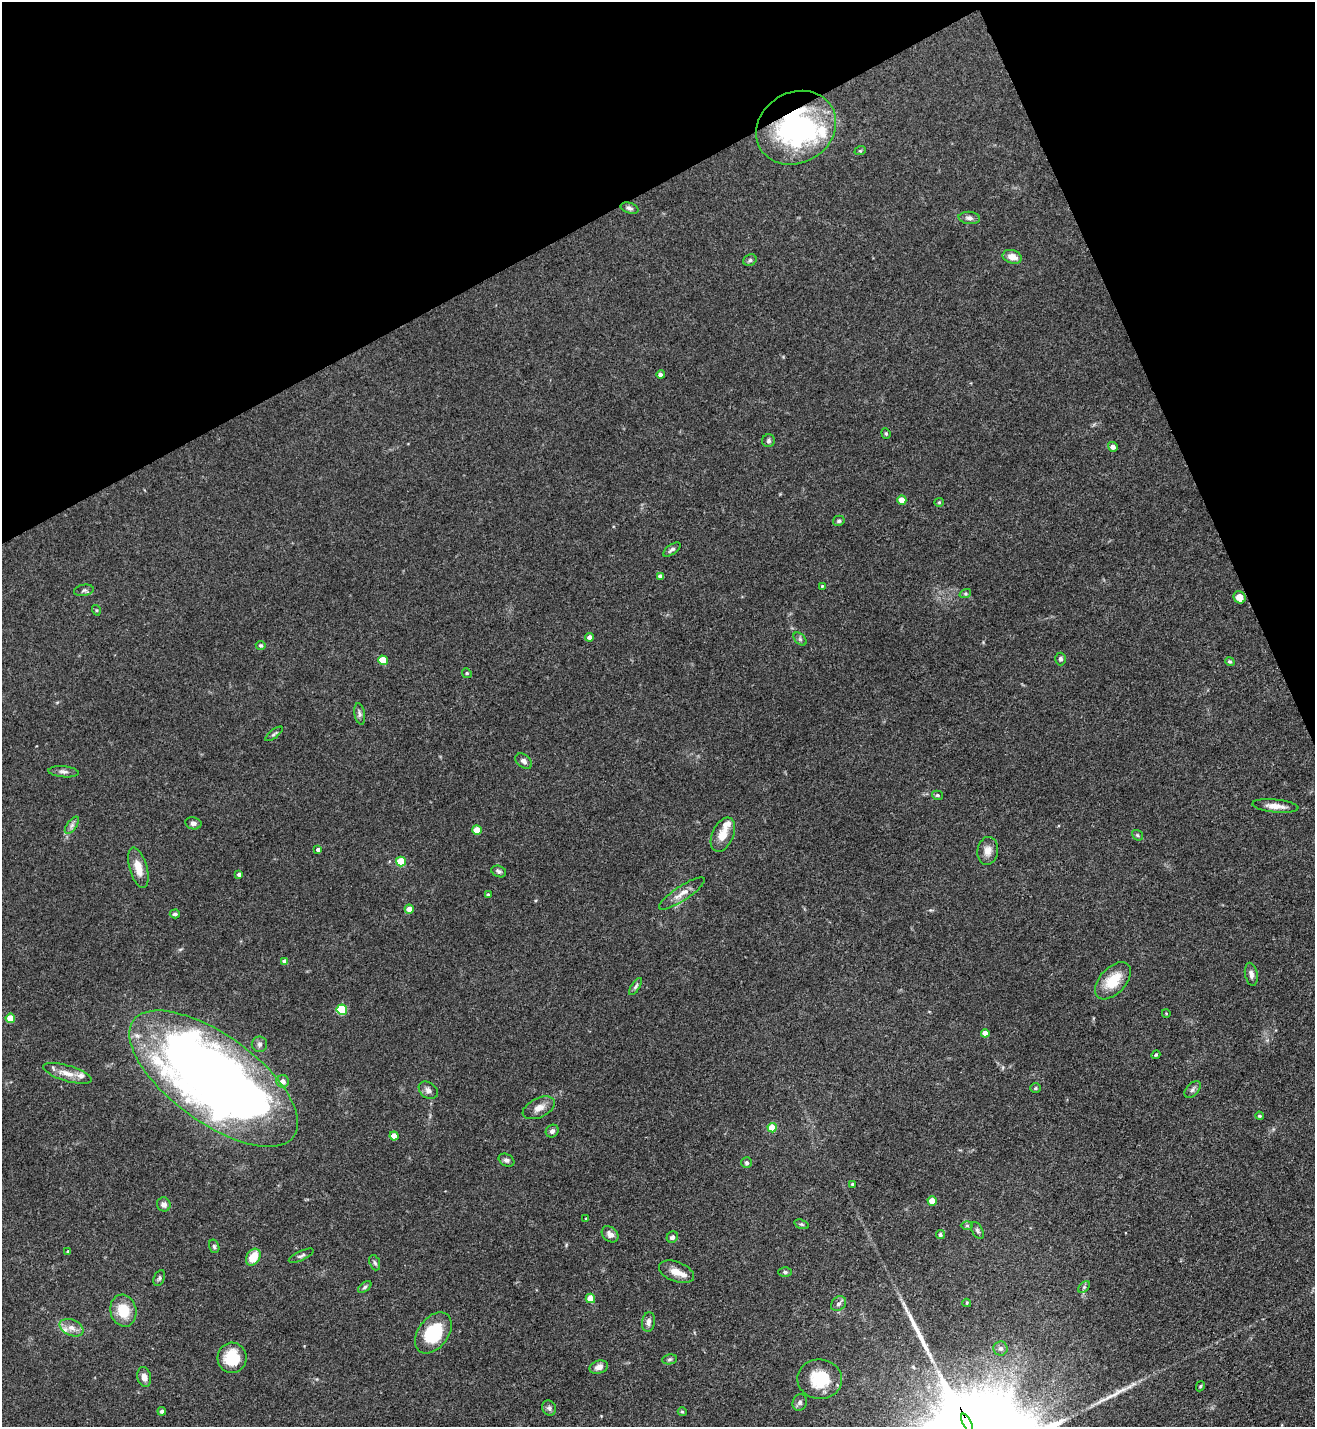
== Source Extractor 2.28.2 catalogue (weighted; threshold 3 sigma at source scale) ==
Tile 3 of 4 x 4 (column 3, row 1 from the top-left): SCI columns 2778-4090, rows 4275-5699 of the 5691 x 5703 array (HDU 1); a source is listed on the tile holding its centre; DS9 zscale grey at full resolution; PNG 1317 x 1429 px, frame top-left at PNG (2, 2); each listed source drawn as its Kron ellipse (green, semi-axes under 4 px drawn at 4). Shown black and unused: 21% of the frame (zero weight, under 3 of 5 exposures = <1% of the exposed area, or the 3 px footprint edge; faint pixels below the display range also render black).
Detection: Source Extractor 2.28.2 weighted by HDU 2 'WHT'; one run over the whole footprint, this tile lists its part. Background 0.0769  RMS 0.004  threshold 0.0181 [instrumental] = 3 sigma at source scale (4.5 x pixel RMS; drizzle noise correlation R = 1.50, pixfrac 1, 0.05/0.05 arcsec/px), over >= 5 px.
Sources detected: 118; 1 inside a brighter object's white glare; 2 long thin detections or spike segments (spike, bleed or trail) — neither listed nor drawn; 5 inside a brighter listed object's ellipse — not listed separately; the other 110 listed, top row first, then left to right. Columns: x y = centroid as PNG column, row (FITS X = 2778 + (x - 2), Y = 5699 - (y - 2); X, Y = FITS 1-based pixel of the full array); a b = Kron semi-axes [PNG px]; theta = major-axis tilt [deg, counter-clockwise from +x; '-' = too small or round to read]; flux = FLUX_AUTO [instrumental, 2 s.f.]
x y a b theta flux
796 128 41 35 31 73
860 151 6 3 18 0.44
630 208 9 5 -17 1.1
969 218 11 6 -5 1.5
1012 257 10 6 -17 3.5
750 260 7 5 27 0.8
661 375 4 4 - 1.3
886 433 5 4 - 0.54
768 441 6 6 - 0.94
1113 447 5 4 - 2.1
902 500 5 4 - 4.2
939 502 4 4 - 0.48
839 521 6 5 - 0.83
672 550 10 5 36 1.1
660 576 4 4 - 1.4
822 586 3 3 - 0.35
84 590 10 5 10 1.1
965 594 6 4 18 0.62
1240 597 6 6 - 3.9
96 610 5 3 - 0.43
590 637 4 4 - 1.6
800 639 8 5 -46 0.84
261 645 5 4 - 0.66
1060 659 6 5 - 0.92
383 660 5 4 - 9.3
1230 661 5 4 - 0.57
467 673 5 4 - 0.53
360 714 11 5 -79 1.2
274 734 10 3 37 0.7
524 761 9 6 -39 1.4
63 772 15 5 -4 1.6
937 795 5 4 - 0.65
1275 806 23 6 -6 3.9
193 823 8 6 -12 1.3
72 825 10 5 55 1.3
477 830 5 4 - 7
723 835 18 10 66 5.4
1137 835 6 4 -37 0.57
318 850 4 4 - 1
988 851 14 10 82 3.2
401 861 5 5 - 12
138 868 21 8 -74 5.6
499 871 7 5 -21 0.91
239 874 4 4 - 1.2
682 893 27 7 33 3.7
488 894 4 3 - 0.42
409 909 4 4 - 4.5
175 914 5 4 - 1
285 961 4 4 - 2.1
1251 974 12 6 -79 1.6
1113 981 22 13 47 10
636 986 10 4 56 0.83
342 1010 5 5 - 22
1166 1013 4 3 - 0.29
10 1018 5 4 - 7.5
985 1033 4 4 - 3.1
259 1044 7 7 - 1.2
1156 1055 4 4 - 0.46
67 1073 25 8 -17 4.6
214 1079 99 43 -36 460
283 1081 6 6 - 2.5
1035 1088 5 4 - 0.52
428 1090 10 7 -35 1.7
1193 1090 10 6 48 1.2
539 1108 17 9 26 3.5
1259 1116 4 3 - 0.5
772 1128 5 4 - 8.2
552 1131 7 6 - 1.1
394 1136 4 4 - 4.7
506 1160 8 6 -27 1.2
747 1163 5 5 - 0.82
852 1184 4 3 - 0.54
932 1201 4 4 - 5.4
164 1204 7 7 - 1.7
586 1218 4 2 - 0.33
802 1224 7 4 -19 0.62
967 1225 6 4 -2 0.57
977 1230 9 5 -61 0.96
610 1234 9 7 -41 2.1
940 1234 4 4 - 0.87
672 1237 6 5 - 1.1
214 1246 7 5 -74 0.73
68 1251 4 3 - 0.54
301 1256 13 4 24 1.1
253 1257 9 6 59 7.6
375 1263 8 5 -70 0.85
676 1272 18 9 -21 4.1
785 1272 6 4 -1 0.69
159 1278 8 5 68 0.81
365 1287 8 4 38 0.8
1084 1287 7 4 46 0.76
590 1298 5 4 - 7
967 1303 4 4 - 0.39
839 1304 8 6 43 1.3
123 1311 16 13 -76 9.8
648 1322 10 6 82 1.8
72 1328 12 8 -24 2.9
433 1333 23 15 53 18
1001 1348 7 7 - 1.2
232 1358 15 14 - 13
670 1359 8 5 7 0.76
599 1367 9 6 17 2.3
144 1377 10 7 -77 2.5
820 1379 22 20 -4 14
1200 1386 5 4 - 0.47
800 1402 8 7 - 1.2
549 1408 8 6 -62 1
162 1411 4 4 - 1.1
682 1412 4 4 - 0.52
967 1423 10 3 -64 1300
Overlapping masked pixels (flux is a lower limit): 2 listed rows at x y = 796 128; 967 1423
Isophote crosses this tile's border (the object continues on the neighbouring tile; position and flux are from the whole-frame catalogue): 1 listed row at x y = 967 1423